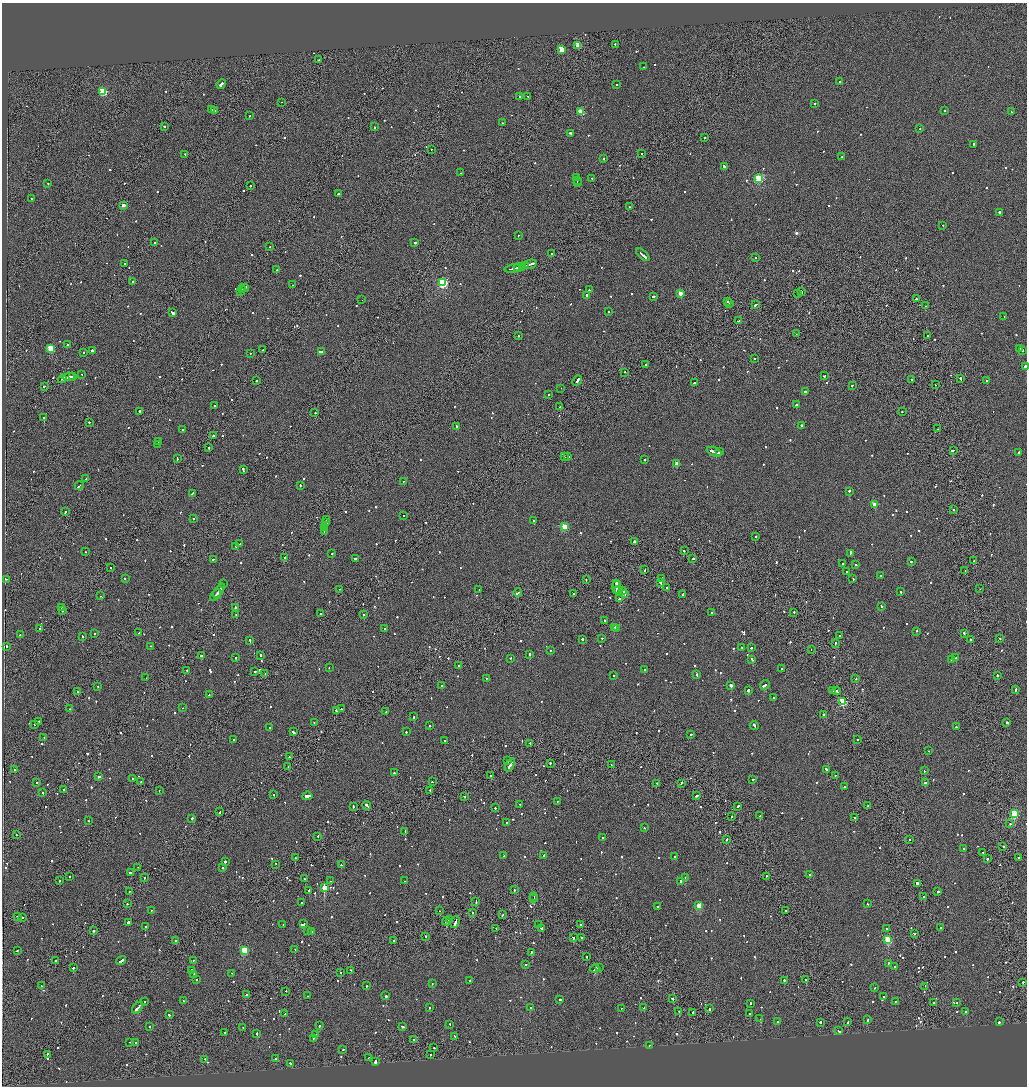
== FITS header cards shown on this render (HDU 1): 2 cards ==
NAXIS1  =                 2050
NAXIS2  =                 2168

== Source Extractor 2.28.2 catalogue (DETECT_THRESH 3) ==
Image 2050 x 2168 px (HDU 1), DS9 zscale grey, zoomed out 1/2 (1 PNG px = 2 x 2 image px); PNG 1029 x 1088 px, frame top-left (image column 2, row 2167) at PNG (2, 3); each listed source drawn as its Kron ellipse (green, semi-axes under 4 px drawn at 4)
Background -0.104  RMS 0.067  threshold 0.202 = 3 sigma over >= 5 px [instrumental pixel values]
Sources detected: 1149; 58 cannot appear on this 1/2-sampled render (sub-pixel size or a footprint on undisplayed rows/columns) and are neither listed nor drawn; of the other 1091, the 500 brightest by FLUX_AUTO listed and drawn (591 fainter detections omitted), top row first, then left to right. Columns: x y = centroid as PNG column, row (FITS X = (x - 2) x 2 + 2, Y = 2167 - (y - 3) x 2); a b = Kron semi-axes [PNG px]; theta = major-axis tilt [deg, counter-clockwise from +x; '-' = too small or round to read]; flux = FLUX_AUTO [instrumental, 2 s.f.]
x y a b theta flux
615 44 2 2 - 110
578 45 3 3 - 320
562 50 3 3 - 400
319 60 2 2 - 80
644 67 2 1 - 94
840 82 2 2 - 240
221 84 5 2 - 470
616 85 2 1 - 150
103 92 3 3 - 770
528 96 2 2 - 83
520 97 2 2 - 81
281 102 2 2 - 84
815 103 2 2 - 180
211 110 2 2 - 170
215 110 2 2 - 580
944 111 2 2 - 87
581 112 3 3 - 370
1011 112 2 2 - 89
250 116 2 2 - 93
503 123 2 1 - 140
164 126 2 2 - 160
374 127 2 2 - 88
920 129 2 2 - 91
570 133 3 2 - 150
705 137 2 2 - 210
974 144 2 2 - 89
431 149 2 1 - 110
185 154 2 2 - 160
642 154 2 1 - 91
842 157 2 2 - 81
603 159 2 2 - 140
724 166 2 2 - 390
461 173 2 2 - 110
577 177 2 2 - 240
592 178 2 2 - 96
759 178 3 3 - 1300
577 180 3 2 - 360
48 183 2 2 - 100
577 183 2 2 - 190
250 186 2 2 - 350
338 194 4 2 - 220
32 199 2 2 - 450
123 205 2 2 - 92
629 207 2 2 - 88
999 212 2 2 - 480
943 225 2 1 - 84
518 235 2 2 - 140
155 242 2 2 - 170
415 243 2 1 - 990
270 246 2 1 - 180
552 254 2 2 - 110
643 255 8 2 -42 840
755 257 2 2 - 350
125 264 2 2 - 95
529 264 8 2 15 650
526 265 2 2 - 200
523 266 4 1 - 210
519 267 5 2 - 310
512 269 8 2 9 510
277 270 2 2 - 130
133 281 2 2 - 220
442 283 4 3 - 1700
293 285 2 2 - 100
244 288 4 2 - 310
243 289 3 2 - 290
589 290 3 2 - 170
240 291 2 2 - 150
801 292 3 2 - 190
680 293 3 2 - 200
798 294 2 2 - 140
587 295 2 2 - 1500
654 296 2 2 - 520
916 299 2 2 - 90
362 300 2 1 - 220
727 301 2 1 - 480
729 304 2 2 - 95
755 305 3 2 - 260
925 306 2 2 - 90
609 311 2 2 - 170
172 313 4 2 - 680
1004 316 2 2 - 250
738 321 3 2 - 170
796 334 2 1 - 130
518 336 2 2 - 93
928 336 2 2 - 120
67 345 2 2 - 81
51 348 3 3 - 570
1019 348 2 2 - 95
92 350 2 2 - 530
263 350 2 2 - 150
1022 350 2 2 - 190
321 352 2 2 - 93
83 353 2 2 - 130
250 353 2 1 - 120
755 359 2 2 - 130
646 364 2 2 - 290
1025 366 2 2 - 1300
625 372 2 2 - 170
82 374 2 2 - 180
73 376 4 2 - 330
824 376 3 2 - 100
68 377 6 2 9 470
960 378 3 2 - 290
62 379 4 2 - 530
912 379 2 2 - 120
577 380 5 2 - 320
256 381 2 1 - 87
987 381 2 2 - 120
694 383 2 2 - 370
852 385 3 2 - 120
935 385 2 2 - 89
44 386 3 2 - 190
561 388 2 1 - 91
805 391 3 2 - 320
549 395 2 1 - 95
215 405 2 2 - 80
796 405 2 2 - 110
560 407 3 2 - 950
139 411 2 2 - 470
902 412 2 2 - 97
315 413 2 1 - 83
44 418 2 2 - 2100
89 422 2 1 - 190
802 425 2 2 - 710
457 426 4 2 - 290
938 429 2 1 - 96
182 430 2 2 - 110
214 436 2 2 - 880
159 441 2 2 - 190
158 444 2 2 - 90
209 448 2 2 - 140
953 450 3 1 - 180
714 452 8 2 -23 600
719 452 4 2 - 930
1018 452 3 2 - 190
565 457 2 2 - 82
568 457 2 2 - 190
177 458 3 2 - 150
644 460 2 2 - 370
677 464 3 3 - 210
243 470 4 2 - 280
86 478 4 2 - 380
403 482 2 2 - 80
300 485 2 2 - 170
79 486 4 2 - 260
849 491 2 2 - 610
192 493 3 2 - 300
874 504 3 2 - 130
954 510 2 2 - 120
65 512 2 2 - 120
403 516 2 2 - 96
193 518 2 2 - 250
326 520 2 1 - 240
534 520 2 2 - 91
326 523 4 2 - 400
325 527 4 2 - 310
565 527 3 3 - 580
324 531 4 1 - 280
756 537 2 1 - 180
634 542 2 2 - 3300
240 544 2 2 - 200
236 547 3 2 - 160
684 551 2 2 - 110
85 552 2 2 - 110
332 553 2 2 - 110
850 553 4 2 - 290
285 558 2 2 - 560
355 558 3 2 - 310
213 559 2 1 - 120
693 559 2 2 - 140
911 561 2 2 - 180
974 561 2 1 - 86
843 564 2 2 - 430
856 565 2 2 - 81
110 568 2 2 - 90
645 569 2 1 - 340
965 571 2 1 - 120
847 572 2 2 - 92
881 576 2 2 - 140
125 578 2 2 - 150
662 578 2 2 - 470
7 579 2 1 - 3800
586 579 2 1 - 210
853 579 2 2 - 110
616 583 2 2 - 160
660 583 4 2 - 210
224 584 2 2 - 340
616 587 7 2 -87 730
667 587 2 2 - 140
339 589 2 1 - 85
479 589 2 2 - 190
618 589 2 1 - 130
980 589 2 1 - 87
219 591 8 2 53 540
623 591 3 2 - 410
901 592 2 2 - 170
518 593 4 2 - 220
573 594 2 1 - 92
625 594 2 2 - 110
683 594 3 2 - 130
215 595 7 2 47 380
100 596 2 1 - 110
620 598 4 2 - 390
881 606 3 2 - 120
61 607 2 1 - 80
235 607 2 2 - 260
62 611 2 1 - 210
794 612 2 1 - 120
320 613 2 2 - 130
711 613 2 2 - 300
236 615 2 1 - 100
364 615 2 2 - 85
605 620 2 2 - 110
615 627 2 2 - 130
617 628 2 2 - 160
39 629 2 2 - 140
385 629 2 2 - 160
916 631 2 2 - 110
94 633 2 2 - 190
139 633 2 2 - 430
964 633 2 2 - 140
20 634 2 2 - 97
839 635 2 2 - 83
82 636 2 2 - 160
602 638 2 2 - 110
1000 638 2 2 - 98
583 639 2 2 - 430
971 640 2 2 - 330
250 641 3 2 - 300
835 643 2 1 - 250
7 646 2 2 - 140
150 646 2 1 - 130
742 647 2 2 - 80
751 648 2 2 - 210
811 649 2 2 - 110
550 650 2 2 - 100
530 654 2 2 - 1100
260 655 2 2 - 140
201 656 2 2 - 330
235 658 2 2 - 350
510 658 2 2 - 110
956 658 2 2 - 230
752 659 3 2 - 180
951 659 2 2 - 330
459 666 2 2 - 120
329 668 2 1 - 110
644 669 2 2 - 140
782 669 2 2 - 300
187 670 2 2 - 86
254 671 2 1 - 180
265 674 2 1 - 230
614 675 2 2 - 79
697 675 2 2 - 160
997 675 2 2 - 200
146 678 2 1 - 220
486 678 2 2 - 92
856 679 2 1 - 220
731 685 2 2 - 4600
765 685 5 2 - 340
98 686 2 2 - 79
441 686 2 1 - 260
1015 689 3 2 - 160
748 690 2 2 - 680
833 691 2 1 - 190
837 691 4 3 - 520
78 692 2 1 - 180
209 695 2 2 - 360
774 697 3 2 - 150
843 701 3 3 - 920
183 708 2 1 - 150
69 709 2 2 - 120
341 709 2 2 - 91
336 710 2 2 - 400
386 712 2 1 - 94
824 714 2 2 - 290
414 717 2 2 - 190
38 721 2 2 - 91
1007 722 2 2 - 370
314 723 2 2 - 160
35 724 2 2 - 110
430 725 2 2 - 110
754 726 4 2 - 340
956 727 2 2 - 93
270 728 2 2 - 120
293 732 3 2 - 180
406 732 2 2 - 160
691 734 2 2 - 230
44 737 2 2 - 120
233 739 2 2 - 160
445 740 2 2 - 180
858 740 2 2 - 98
530 743 2 2 - 190
929 751 2 1 - 130
289 757 2 2 - 360
508 760 2 1 - 89
550 763 2 1 - 260
510 765 7 2 61 550
611 765 2 1 - 83
288 766 2 1 - 130
14 770 2 1 - 93
827 770 4 2 - 220
924 771 2 2 - 120
394 773 2 2 - 230
491 775 2 2 - 130
836 775 2 1 - 96
99 777 3 2 - 320
132 778 2 2 - 80
753 779 2 2 - 120
37 782 2 2 - 95
141 782 2 1 - 140
432 782 2 2 - 150
657 783 2 2 - 95
681 783 3 2 - 200
925 783 2 2 - 210
844 787 2 2 - 110
64 790 3 1 - 160
159 790 2 2 - 80
430 790 2 2 - 200
43 793 2 2 - 140
273 795 2 1 - 110
307 796 5 2 - 390
464 796 2 2 - 520
696 796 3 2 - 260
557 802 2 2 - 83
519 804 2 2 - 550
367 805 5 2 - 280
353 806 2 2 - 140
738 806 3 2 - 270
868 806 2 2 - 130
495 808 2 2 - 170
220 812 2 2 - 90
1014 814 3 3 - 900
731 816 2 1 - 82
760 816 2 2 - 89
192 818 2 2 - 280
855 818 2 2 - 97
88 821 2 2 - 110
506 823 2 2 - 86
1010 824 2 2 - 80
644 828 2 1 - 130
405 831 2 2 - 220
16 835 2 1 - 100
318 836 2 2 - 110
603 838 2 2 - 130
727 839 2 2 - 100
910 840 2 1 - 100
1003 846 2 2 - 200
964 849 2 2 - 260
983 852 2 2 - 110
544 855 3 2 - 230
503 856 2 1 - 94
675 856 2 2 - 90
1018 857 2 2 - 83
295 858 2 1 - 180
987 859 2 2 - 390
225 861 2 2 - 820
276 864 2 1 - 110
341 865 2 2 - 260
138 867 2 1 - 130
223 868 2 2 - 110
130 873 3 2 - 180
810 875 2 1 - 300
767 876 2 2 - 150
69 877 2 1 - 140
685 877 2 2 - 110
144 878 2 2 - 120
304 879 2 2 - 80
60 881 2 2 - 85
331 881 2 1 - 84
405 881 2 2 - 97
680 881 2 2 - 190
918 884 4 2 - 560
324 887 3 2 - 9200
514 890 2 2 - 83
129 891 2 2 - 450
309 891 2 2 - 670
938 892 2 2 - 320
534 896 2 1 - 140
924 897 2 2 - 160
534 899 2 1 - 130
476 901 3 2 - 140
301 903 2 2 - 130
127 904 2 2 - 220
867 904 2 2 - 130
699 905 3 3 - 420
657 907 2 2 - 210
151 910 2 2 - 88
786 910 2 1 - 120
439 911 2 1 - 120
473 912 2 2 - 160
503 915 2 2 - 88
17 916 2 2 - 170
22 917 2 2 - 290
449 920 2 2 - 140
446 921 4 2 - 300
128 922 2 2 - 660
455 922 6 2 68 490
283 924 2 2 - 81
304 924 2 2 - 110
580 924 2 1 - 280
539 925 3 2 - 240
145 927 2 2 - 330
940 927 2 2 - 150
496 928 2 1 - 140
886 928 2 2 - 85
541 929 3 2 - 510
94 930 2 2 - 180
308 931 2 2 - 84
312 932 2 2 - 200
914 933 2 2 - 130
426 936 2 2 - 98
573 937 3 2 - 170
582 938 2 1 - 220
175 940 2 2 - 99
393 940 2 1 - 190
888 940 3 3 - 840
295 949 2 2 - 100
245 950 3 3 - 640
17 951 2 2 - 130
531 952 2 2 - 80
586 957 2 2 - 95
121 960 5 2 - 640
55 961 2 2 - 120
193 961 2 1 - 130
888 963 2 2 - 140
526 964 2 2 - 120
895 967 2 2 - 560
73 968 3 2 - 140
599 968 2 2 - 100
595 969 4 2 - 280
191 970 2 2 - 270
351 970 2 2 - 130
341 972 2 1 - 110
232 973 2 2 - 120
194 974 3 2 - 190
806 979 2 2 - 390
196 980 2 2 - 160
470 980 2 2 - 290
784 980 2 2 - 120
1023 982 2 2 - 160
432 983 2 2 - 190
41 986 2 1 - 470
366 986 2 2 - 200
925 986 2 2 - 320
875 988 2 2 - 100
286 991 2 1 - 130
246 994 2 2 - 160
308 996 2 2 - 93
386 996 2 2 - 390
883 996 2 1 - 83
672 998 2 2 - 330
560 1000 2 2 - 540
183 1001 2 2 - 110
895 1001 2 2 - 110
144 1002 2 2 - 95
934 1002 2 1 - 110
957 1002 2 2 - 150
750 1004 2 2 - 89
138 1008 7 2 49 520
429 1008 2 2 - 120
530 1008 2 2 - 240
622 1008 2 2 - 170
644 1008 3 2 - 240
709 1009 2 2 - 190
679 1011 2 1 - 86
966 1011 2 2 - 81
693 1012 2 2 - 370
750 1013 2 2 - 120
285 1014 2 2 - 97
169 1015 3 2 - 280
760 1019 2 1 - 130
867 1020 2 2 - 210
778 1021 2 2 - 86
848 1021 3 1 - 220
821 1022 2 2 - 440
999 1022 3 2 - 320
450 1024 2 1 - 110
149 1026 2 2 - 100
319 1026 2 2 - 270
402 1026 3 2 - 280
243 1027 2 2 - 200
839 1031 3 2 - 120
225 1032 2 2 - 90
257 1033 2 2 - 400
316 1035 2 1 - 110
455 1037 4 2 - 250
313 1038 2 2 - 100
413 1040 2 2 - 120
130 1042 2 1 - 100
136 1042 2 2 - 180
649 1045 2 2 - 82
434 1048 2 2 - 140
343 1049 2 2 - 140
47 1054 2 1 - 150
430 1054 2 1 - 110
369 1057 2 1 - 570
205 1059 2 2 - 86
275 1059 2 2 - 82
375 1062 3 2 - 450
290 1063 3 2 - 200
At the frame edge (FLAGS 8, measured only in part): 1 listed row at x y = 1025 366
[591 fainter detections neither listed nor drawn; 58 sub-pixel or undisplayed-footprint detections neither listed nor drawn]